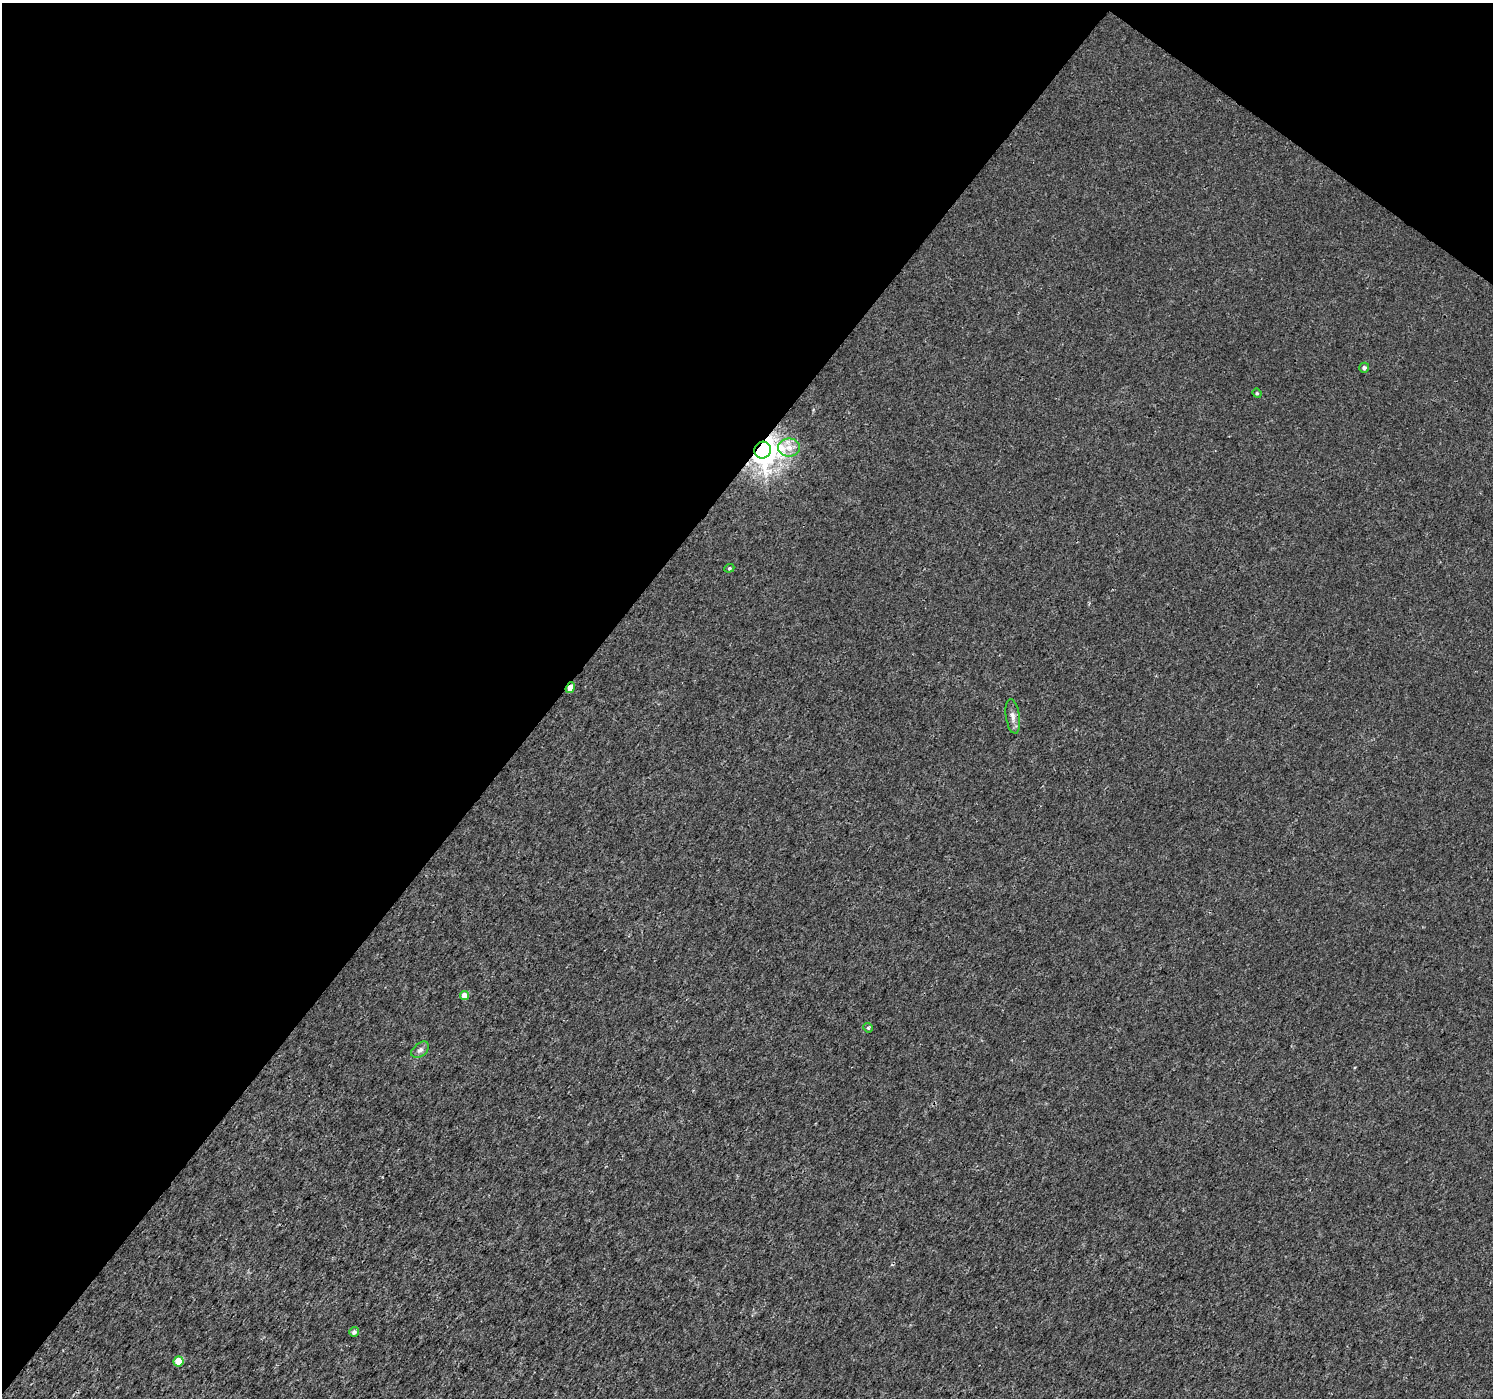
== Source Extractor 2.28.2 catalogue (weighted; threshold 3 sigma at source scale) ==
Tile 2 of 4 x 4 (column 2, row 1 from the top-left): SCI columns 1498-2988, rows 4435-5830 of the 5970 x 6010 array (HDU 1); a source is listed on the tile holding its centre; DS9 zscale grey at full resolution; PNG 1495 x 1400 px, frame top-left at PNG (2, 3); each listed source drawn as its Kron ellipse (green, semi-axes under 4 px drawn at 4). Shown black and unused: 40% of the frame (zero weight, under 3 of 4 exposures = <1% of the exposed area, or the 3 px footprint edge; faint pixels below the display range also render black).
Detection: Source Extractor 2.28.2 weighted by HDU 2 'WHT'; one run over the whole footprint, this tile lists its part. Background 0.00228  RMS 0.0023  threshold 0.0103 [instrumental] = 3 sigma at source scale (4.5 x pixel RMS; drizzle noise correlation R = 1.50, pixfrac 1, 0.0396/0.0396 arcsec/px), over >= 5 px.
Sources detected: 12; all 12 listed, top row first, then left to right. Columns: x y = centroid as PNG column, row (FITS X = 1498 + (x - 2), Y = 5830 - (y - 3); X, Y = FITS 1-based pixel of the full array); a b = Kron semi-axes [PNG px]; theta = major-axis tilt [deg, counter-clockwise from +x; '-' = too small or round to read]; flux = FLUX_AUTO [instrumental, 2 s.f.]
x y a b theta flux
1364 368 5 5 - 0.65
1257 393 5 4 - 0.32
789 448 11 9 -1 2
763 450 8 8 - 320
729 568 5 4 - 0.34
570 688 6 4 52 1.7
1013 716 17 7 -82 1.3
465 995 5 4 - 2.4
868 1028 5 4 - 0.34
420 1050 10 6 39 0.88
354 1332 5 5 - 0.77
178 1361 5 5 - 4.3
Overlapping masked pixels (flux is a lower limit): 2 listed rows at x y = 763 450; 570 688